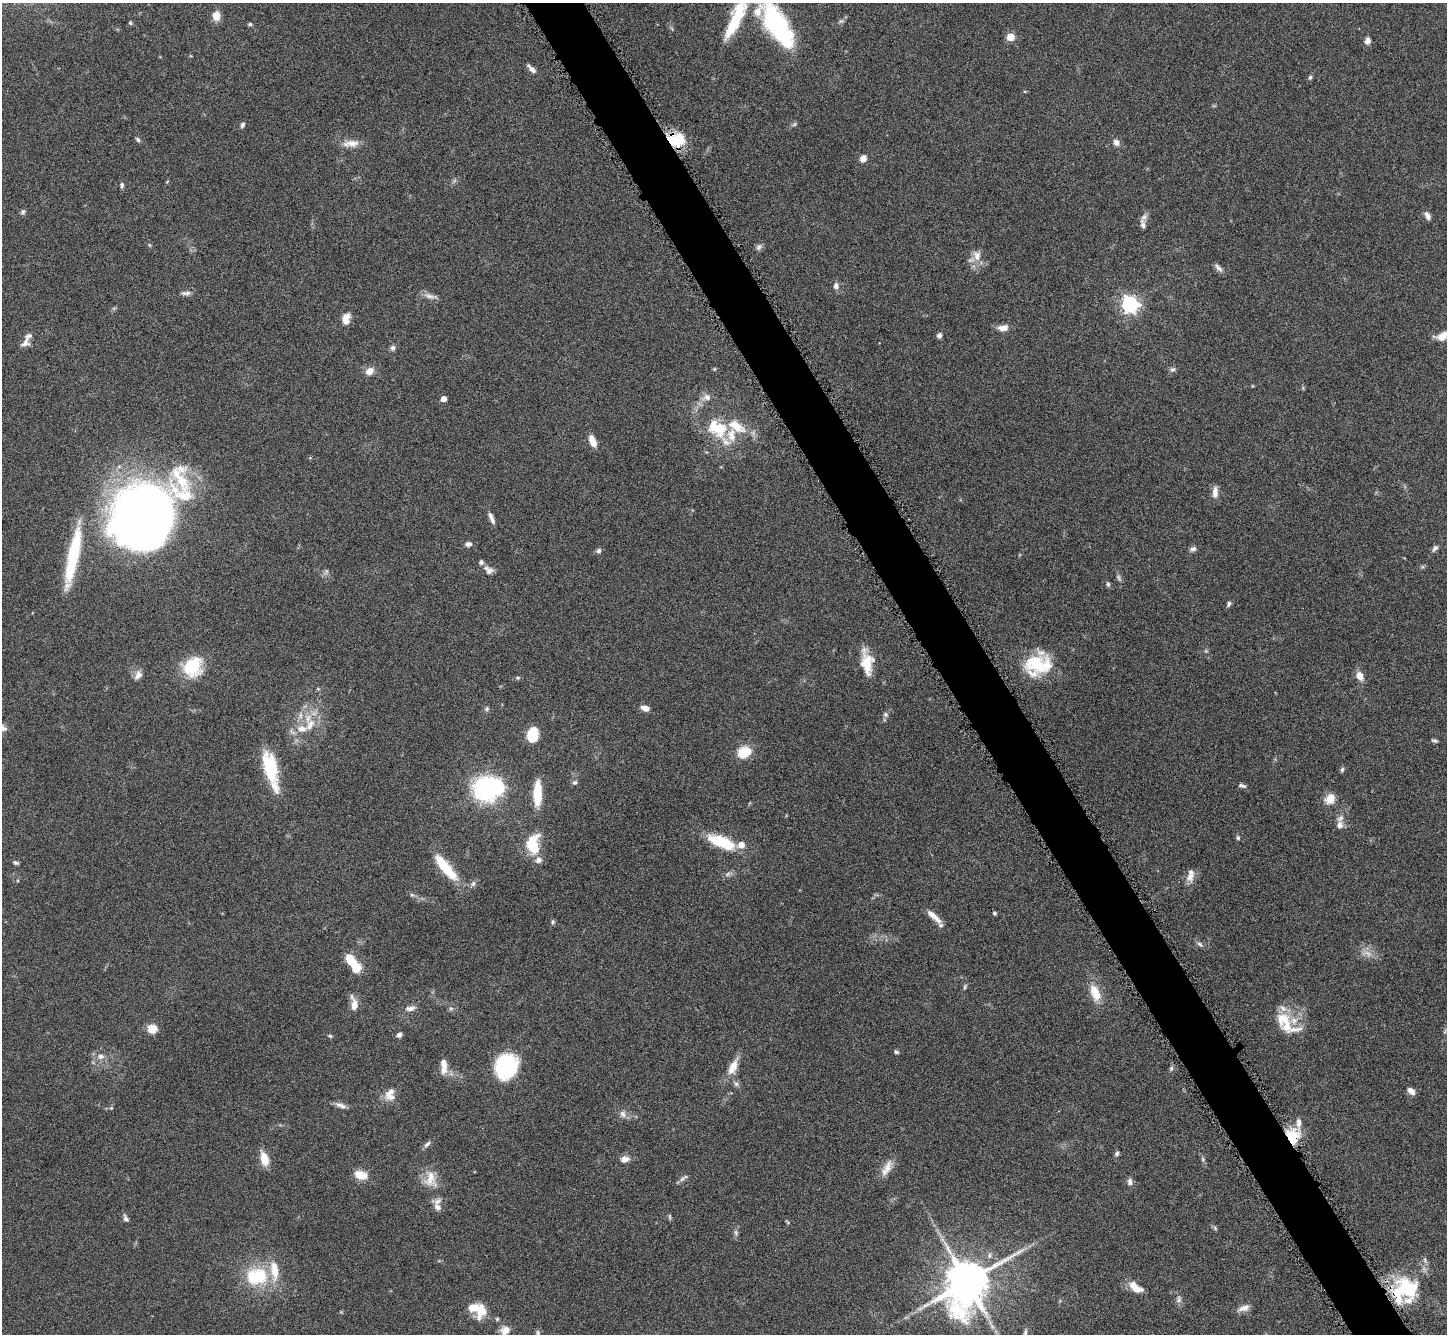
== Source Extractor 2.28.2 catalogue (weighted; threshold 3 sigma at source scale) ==
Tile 6 of 4 x 4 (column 2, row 2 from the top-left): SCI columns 1460-2904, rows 2966-4297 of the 5805 x 5795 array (HDU 1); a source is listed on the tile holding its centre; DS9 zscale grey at full resolution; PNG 1449 x 1336 px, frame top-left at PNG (2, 3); no overlay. Shown black and unused: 4% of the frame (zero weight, under 8 of 16 exposures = <1% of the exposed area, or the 3 px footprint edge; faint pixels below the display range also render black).
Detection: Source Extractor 2.28.2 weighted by HDU 2 'WHT'; one run over the whole footprint, this tile lists its part. Background 0.0645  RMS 0.003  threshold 0.0124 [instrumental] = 3 sigma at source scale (4.09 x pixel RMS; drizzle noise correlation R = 1.36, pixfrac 0.8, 0.05/0.05 arcsec/px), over >= 5 px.
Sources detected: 162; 1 too faint to see at this stretch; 3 inside a brighter object's white glare — not listed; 22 inside a brighter listed object's ellipse — not listed separately; the other 136 listed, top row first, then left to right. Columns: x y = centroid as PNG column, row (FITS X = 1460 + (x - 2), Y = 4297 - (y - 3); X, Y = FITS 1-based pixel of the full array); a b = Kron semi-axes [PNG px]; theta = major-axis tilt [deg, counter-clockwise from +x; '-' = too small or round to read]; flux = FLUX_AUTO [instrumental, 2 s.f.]
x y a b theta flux
216 16 12 9 -87 2.6
736 18 54 13 65 14
130 23 5 4 - 0.39
250 24 6 5 - 0.4
778 26 53 21 -59 35
1010 37 5 5 - 9.2
1367 41 7 6 - 1.2
532 69 12 5 -45 1.5
1310 77 7 4 62 0.51
242 125 7 5 66 0.66
138 139 8 5 -45 0.53
675 140 20 12 0 11
1116 142 8 7 - 1.3
351 143 23 9 5 2.6
863 158 7 6 - 1.8
122 185 7 5 89 0.57
23 212 7 5 38 0.57
1427 215 10 6 -63 1.2
1143 224 13 6 -76 1.3
759 247 9 7 64 0.85
977 256 14 10 -79 2.5
1218 268 14 6 -45 1
836 286 9 7 -89 1.1
186 293 11 6 2 0.95
429 296 14 6 -14 1.5
1130 304 6 6 - 99
346 319 15 9 77 2.2
1003 328 12 7 1 2
939 335 6 6 - 0.78
1442 336 14 9 34 2.6
25 343 12 9 40 1.5
393 348 7 6 - 0.73
1172 369 7 6 - 0.68
369 371 10 7 33 2.1
707 397 11 8 -22 1.4
443 399 4 4 - 2.6
716 428 30 19 -32 12
592 441 13 6 -67 3.1
1215 492 16 7 90 1.7
144 517 60 56 54 230
492 518 16 5 -68 1.4
469 544 8 6 5 0.91
1435 548 10 6 49 0.85
1193 549 8 6 9 0.83
74 551 62 14 77 17
599 551 7 6 - 0.69
481 562 6 6 - 0.69
489 571 11 8 42 1.2
1119 578 10 4 -61 0.61
1108 584 6 5 - 0.47
1229 604 7 5 69 0.59
867 663 26 12 -83 6.6
1036 664 28 23 31 13
192 667 18 16 60 14
138 675 13 9 59 1.6
1360 676 9 7 -66 2.5
517 678 5 5 - 0.38
645 708 9 6 -19 1.7
487 709 7 5 70 0.48
885 714 8 6 -73 0.69
300 715 9 4 81 0.91
310 725 20 11 55 4.3
3 728 11 8 -17 1.3
533 735 15 11 80 6.1
1434 740 7 4 -14 0.51
744 752 17 13 23 5.2
270 767 31 13 -74 15
1342 769 7 4 64 0.49
575 782 7 6 - 0.63
1242 786 11 5 -18 0.76
485 789 9 8 - 100
537 793 20 7 89 9.6
1330 799 13 11 62 3
1340 825 10 8 85 1.4
1238 838 6 5 - 0.48
722 842 33 13 -22 10
533 844 24 15 84 7.8
15 863 8 4 -24 0.52
445 867 31 8 -50 12
1190 877 13 11 83 2
473 883 9 5 62 0.75
412 895 6 4 -17 0.46
994 913 4 4 - 0.4
933 915 21 7 -40 2.6
553 922 6 5 - 0.43
1200 944 9 5 -38 0.69
352 963 19 7 -55 11
965 987 8 4 81 0.42
1095 993 22 11 -69 5
354 1004 17 7 -81 2.8
410 1008 14 7 10 1.4
451 1008 6 4 18 0.44
1284 1022 32 17 -65 7.9
152 1029 10 9 - 3.4
399 1035 7 6 - 0.8
330 1036 6 4 -15 0.4
896 1052 6 5 - 0.48
101 1056 9 7 -14 1.4
444 1066 18 7 -89 2.8
506 1067 18 14 67 36
733 1067 21 10 64 3.7
1171 1068 7 5 71 0.54
736 1084 7 6 - 0.69
1411 1091 10 6 -39 1.5
390 1092 18 8 46 2.3
338 1105 13 7 -25 1.3
111 1108 4 4 - 0.26
623 1114 10 7 -59 1.3
1293 1137 16 14 -84 8.2
427 1144 10 5 38 0.86
1117 1153 5 5 - 0.67
264 1159 12 7 -73 5.4
625 1159 10 8 12 1.8
1203 1159 6 4 -88 0.44
887 1168 25 8 64 2.8
361 1175 15 9 -17 3.9
430 1179 23 16 86 4.6
682 1179 10 5 35 0.82
1130 1182 9 6 -82 0.98
437 1207 11 8 -44 1.8
670 1216 8 4 -81 0.4
125 1218 10 5 -64 0.83
1215 1228 6 5 - 0.44
736 1232 8 4 -81 0.63
259 1277 29 22 -55 13
967 1282 14 11 60 1200
1404 1288 29 24 73 15
1136 1289 11 7 -6 2.8
1179 1299 10 6 -87 0.96
1244 1308 15 7 17 1.8
482 1311 19 11 71 4
497 1319 5 4 - 0.37
992 1326 9 3 -45 0.71
505 1330 11 9 37 2.2
1025 1332 10 5 81 0.81
538 1333 9 5 89 0.71
Overlapping masked pixels (flux is a lower limit): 3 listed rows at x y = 675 140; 1293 1137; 1404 1288
Isophote crosses this tile's border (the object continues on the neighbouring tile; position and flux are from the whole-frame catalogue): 7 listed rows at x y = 736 18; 778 26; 1442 336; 3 728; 505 1330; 1025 1332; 538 1333